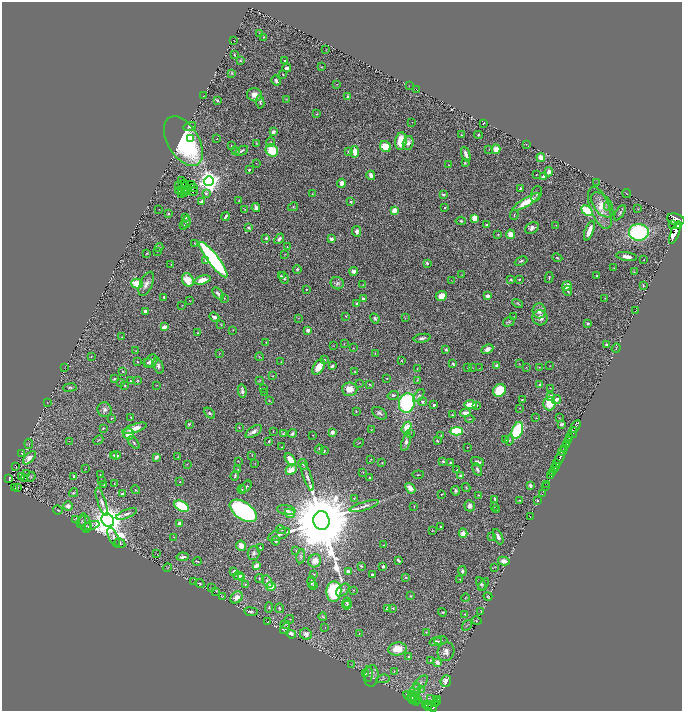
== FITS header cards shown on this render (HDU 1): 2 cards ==
NAXIS1  =                 1360
NAXIS2  =                 1417

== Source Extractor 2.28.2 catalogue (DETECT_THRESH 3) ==
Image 1360 x 1417 px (HDU 1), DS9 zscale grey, zoomed out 1/2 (1 PNG px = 2 x 2 image px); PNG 684 x 713 px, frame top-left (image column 1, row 1417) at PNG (2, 2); each listed source drawn as its Kron ellipse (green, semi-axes under 4 px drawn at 4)
Background 0.655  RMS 0.024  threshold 0.0709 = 3 sigma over >= 5 px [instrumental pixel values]
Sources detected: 542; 38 cannot appear on this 1/2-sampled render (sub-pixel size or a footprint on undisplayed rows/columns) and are neither listed nor drawn; of the other 504, the 500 brightest by FLUX_AUTO listed and drawn (4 fainter detections omitted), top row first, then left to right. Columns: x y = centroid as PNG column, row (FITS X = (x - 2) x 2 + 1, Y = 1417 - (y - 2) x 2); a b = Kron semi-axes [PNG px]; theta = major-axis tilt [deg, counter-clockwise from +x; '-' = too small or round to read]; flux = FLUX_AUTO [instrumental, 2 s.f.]
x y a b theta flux
259 33 2 2 - 4
264 37 2 2 - 4
234 40 3 2 - 1.3
326 49 2 2 - 1.6
234 55 3 2 - 4.9
240 61 4 3 - 4.3
285 61 3 2 - 6.3
322 67 3 3 - 3
287 68 4 3 - 15
232 73 4 4 - 5.8
283 75 3 2 - 2.9
276 81 5 3 - 13
337 84 3 1 - 1.6
409 86 3 2 - 1.3
417 90 3 1 - 1.4
255 95 7 6 - 37
203 96 2 1 - 1.5
348 97 4 3 - 13
286 99 4 3 - 3.7
217 100 3 2 - 7.4
260 102 6 3 -83 8.6
317 114 3 3 - 3.7
412 122 2 1 - 1.7
483 123 2 2 - 6.7
190 127 6 4 16 16
273 132 4 3 - 18
461 135 2 2 - 4.5
478 135 4 4 - 7
191 138 3 3 - 40
217 139 2 2 - 1.9
183 141 27 15 -59 620
401 141 8 5 81 130
271 142 4 3 - 5.6
408 143 7 5 74 28
257 144 2 2 - 2.3
526 144 2 1 - 1.1
231 145 2 1 - 1.5
385 146 6 5 - 90
489 149 2 1 - 1.6
496 149 5 4 - 43
272 150 6 5 - 160
235 151 3 2 - 8.1
241 151 7 2 29 9.5
349 151 4 3 - 4.3
355 152 6 4 -84 67
466 154 7 3 -70 22
541 158 4 3 - 52
465 162 4 3 - 5.1
256 163 2 1 - 1.5
449 165 2 2 - 1.7
249 170 2 2 - 15
549 172 5 3 - 16
371 175 4 3 - 31
536 175 2 1 - 1.5
543 177 4 3 - 25
182 180 2 1 - 2
209 181 5 5 - 3500
185 183 2 1 - 4
342 183 4 4 - 25
597 183 3 1 - 1.7
191 184 2 1 - 2.7
179 185 3 1 - 1.7
183 185 3 1 - 1.7
194 187 3 1 - 2.1
520 188 4 3 - 5.7
184 189 3 2 - 1.2
179 190 2 1 - 1.3
187 190 4 1 - 4.5
185 191 2 1 - 3.8
182 192 2 2 - 4
193 192 2 1 - 1.3
182 193 2 1 - 2.9
184 193 3 2 - 5.5
206 193 3 3 - 9.7
627 193 4 2 - 2.3
312 194 3 2 - 2.5
443 194 4 2 - 7.1
536 194 8 5 71 14
239 200 3 2 - 3
202 202 3 3 - 31
351 202 3 3 - 7
526 202 16 4 30 85
602 205 15 8 -52 58
608 206 5 4 - 8.4
293 207 5 4 - 6.1
445 207 3 3 - 6.1
256 208 4 3 - 15
600 208 22 9 -69 72
159 209 2 1 - 1.4
638 209 2 2 - 2
245 210 4 3 - 3.3
394 211 3 3 - 74
587 211 6 4 -43 210
620 213 8 3 57 9.2
169 214 3 2 - 5
514 215 5 2 - 3.2
226 216 4 2 - 11
186 218 3 2 - 3.8
475 218 3 3 - 79
676 219 9 5 -14 280
461 221 5 3 - 8
186 222 6 4 73 9.8
183 225 3 2 - 3.1
487 225 3 2 - 5.9
556 225 2 1 - 2.2
673 225 3 1 - 140
679 226 3 2 - 470
249 228 4 3 - 8.2
532 228 7 5 30 20
357 231 5 4 - 18
589 231 10 3 69 55
639 232 10 8 1 630
675 233 12 3 70 1800
498 234 3 3 - 3.3
510 234 4 4 - 43
266 238 4 3 - 8.8
279 239 6 3 48 15
331 239 4 3 - 20
195 243 4 2 - 3
159 247 4 2 - 3.7
287 247 3 2 - 1.9
158 251 2 2 - 4.6
147 253 3 2 - 4.4
285 254 3 2 - 2.6
627 257 10 4 -8 31
557 258 5 3 - 5.7
213 260 22 5 -52 930
644 260 2 1 - 1.8
206 261 3 2 - 22
521 261 6 4 24 8.4
427 263 2 2 - 11
171 264 3 2 - 2.2
614 268 2 2 - 1.8
297 269 4 3 - 8.9
353 271 4 4 - 21
634 272 3 3 - 3.2
462 275 2 2 - 1.3
281 276 4 2 - 6.3
597 276 3 2 - 6.6
284 278 6 3 -70 10
549 278 5 2 - 4.2
519 279 2 2 - 4.2
188 280 7 5 -61 89
202 280 8 4 14 71
451 280 3 1 - 1.2
511 280 4 3 - 4.2
337 283 7 6 - 14
137 284 6 4 -17 100
146 284 13 6 66 26
363 285 2 1 - 1.4
643 285 3 2 - 3.3
567 286 5 3 - 72
306 289 3 2 - 3.4
568 291 5 3 - 7.2
218 294 7 3 -50 17
441 296 6 5 - 63
487 296 3 3 - 28
164 297 3 2 - 6
224 298 3 3 - 2.8
605 298 3 2 - 2.8
363 299 4 3 - 16
190 301 2 2 - 1.4
357 304 3 3 - 15
518 304 6 2 -30 5
182 305 4 2 - 2.4
145 311 3 3 - 19
539 311 7 6 - 32
636 311 2 1 - 1.1
346 316 3 3 - 3.2
214 317 5 3 - 18
513 317 2 1 - 1.8
299 318 2 1 - 1.5
375 318 5 3 - 9.8
405 318 3 2 - 2.3
540 318 7 7 - 33
509 322 6 4 16 7.9
588 323 3 3 - 8.5
221 325 3 2 - 3.4
164 327 4 3 - 44
233 330 3 2 - 2
308 330 3 3 - 27
197 333 3 2 - 3.4
122 337 3 2 - 2.3
422 338 8 3 9 15
266 342 2 1 - 2.9
344 344 2 2 - 2.7
607 345 4 2 - 9.4
333 346 3 2 - 2.2
353 348 2 2 - 2
616 348 5 2 - 2.3
446 349 4 3 - 6.4
487 349 6 4 27 23
136 351 2 1 - 1.3
219 353 2 2 - 1.7
375 353 4 1 - 1.3
91 356 2 2 - 1.9
259 357 4 3 - 4.6
324 360 3 3 - 5.5
401 360 2 1 - 2.2
151 361 8 5 41 24
138 362 3 2 - 3.8
148 362 3 3 - 5.6
281 362 2 2 - 1.8
453 364 4 3 - 6.3
519 364 3 2 - 2
158 366 8 5 -69 17
332 366 4 2 - 12
497 366 3 3 - 21
550 366 2 1 - 2
65 367 2 1 - 1.7
319 367 8 5 59 54
467 367 2 2 - 2.6
472 367 2 1 - 1.1
526 367 2 2 - 2.1
539 367 3 2 - 2.6
480 368 2 1 - 1.1
417 369 2 2 - 2
123 371 3 3 - 3.5
355 372 3 3 - 4
273 376 2 2 - 2.4
387 378 2 2 - 2.6
114 379 3 3 - 6.5
138 380 3 2 - 3.5
260 380 4 2 - 2.6
417 380 3 2 - 3.4
130 381 2 2 - 3.1
120 382 3 2 - 3
360 383 3 2 - 1.7
370 384 3 2 - 3.4
157 385 2 2 - 1.7
540 385 2 2 - 31
125 386 2 2 - 3.4
70 388 7 4 9 8.1
263 388 2 2 - 4.8
550 388 3 2 - 2.1
350 389 7 6 - 59
499 390 7 6 - 150
242 391 6 3 -79 15
265 392 2 1 - 1.2
393 395 6 4 18 10
419 396 7 4 54 9.8
551 397 3 3 - 43
556 399 5 3 - 21
522 400 3 2 - 4
269 401 3 2 - 2.6
47 402 2 1 - 1.4
423 402 4 3 - 9.5
407 403 10 8 75 610
549 404 7 6 - 110
434 405 2 2 - 19
470 405 6 3 -2 69
476 405 4 3 - 8
520 408 2 2 - 1.5
104 410 7 7 - 18
356 411 2 2 - 3.2
209 413 6 4 -42 9.3
379 413 8 5 -35 14
465 413 5 3 - 33
452 415 3 3 - 5.5
131 417 3 3 - 4.3
111 418 3 2 - 2.6
536 418 2 1 - 2
559 418 3 2 - 2.1
470 419 4 2 - 3.6
189 424 3 3 - 7.1
561 424 3 3 - 10
239 427 3 2 - 3.2
406 427 6 4 59 55
575 427 7 3 60 1000
103 428 3 3 - 4.1
135 428 12 4 19 51
372 430 3 2 - 2.1
517 430 9 5 69 390
254 431 9 4 35 22
273 431 3 2 - 1.8
456 431 6 4 3 220
292 433 5 4 - 13
332 433 2 2 - 63
410 433 3 2 - 3.2
573 433 6 2 65 830
129 434 6 5 - 56
283 434 4 3 - 5.6
313 435 2 1 - 2.2
441 435 2 2 - 2.3
570 438 3 2 - 100
506 439 4 3 - 12
98 440 5 2 - 3
509 440 5 2 - 5.4
69 441 2 1 - 1.4
269 441 3 2 - 5
437 441 3 2 - 4.3
568 441 3 1 - 75
406 442 9 4 70 16
134 443 7 3 -53 7.2
359 443 5 2 - 2.8
29 444 5 2 - 3.6
567 444 4 3 - 450
282 447 3 1 - 1.9
467 447 2 2 - 2.6
565 448 3 2 - 230
319 449 4 3 - 7.8
324 451 4 2 - 5.1
562 451 4 3 - 790
22 453 3 2 - 3.4
114 455 3 2 - 3.6
116 455 4 3 - 9.5
252 455 3 2 - 1.9
156 457 4 3 - 17
178 457 3 2 - 2.2
560 457 7 2 64 1300
29 458 8 4 47 41
290 459 7 4 -47 66
371 459 2 2 - 4
238 461 2 2 - 2.1
443 461 4 3 - 7
478 462 7 3 -19 16
382 463 4 2 - 2.8
450 463 3 2 - 6.6
557 463 2 2 - 440
187 464 2 2 - 1.9
255 464 3 2 - 1.7
303 464 5 4 - 6.7
16 466 4 1 - 2.6
555 467 3 2 - 540
85 469 3 2 - 2
554 469 2 2 - 270
238 470 2 2 - 3.8
291 470 6 5 - 57
457 470 3 2 - 1.5
477 470 7 4 -66 13
363 472 3 2 - 1.8
553 472 3 1 - 160
27 474 3 2 - 4.5
100 475 2 1 - 1.6
418 475 5 2 - 3.9
74 476 3 3 - 7.2
235 476 5 3 - 7.7
461 476 2 2 - 81
551 476 2 2 - 100
22 477 2 1 - 1.6
31 477 5 4 - 5
307 477 15 3 -70 20
9 478 2 2 - 37
24 478 2 1 - 1.1
370 478 4 3 - 5.5
102 480 3 2 - 2.8
180 482 2 2 - 3.2
114 483 2 1 - 1.6
104 484 2 2 - 3.3
547 485 2 1 - 13
530 486 4 3 - 13
15 487 2 1 - 1.1
18 487 2 1 - 2.2
246 487 7 3 49 7.6
466 487 4 3 - 3.9
546 487 2 1 - 4.5
410 488 6 4 -51 42
242 489 4 3 - 4.7
136 490 4 3 - 6
456 491 5 4 - 9.5
73 493 4 4 - 6.2
122 494 2 2 - 26
442 494 4 2 - 2.7
542 494 3 1 - 10
479 495 2 2 - 4
354 499 4 3 - 5.9
495 499 3 2 - 6.4
520 500 4 3 - 4
538 500 3 2 - 4.5
102 502 15 4 -71 23
68 506 5 4 - 24
181 506 7 5 -28 220
364 506 15 3 17 23
470 506 5 5 - 23
494 506 3 2 - 3
414 507 2 1 - 1.5
58 510 5 2 - 3
286 510 9 4 -9 17
496 510 3 2 - 2.5
243 511 15 8 -34 820
290 513 5 4 - 37
126 514 11 3 22 15
530 516 2 1 - 1.2
76 520 3 2 - 2.7
108 520 7 6 - 13000
321 521 9 8 - 97000
81 522 6 4 64 7.4
85 523 10 5 -76 13
179 523 3 3 - 25
90 526 9 3 17 8.9
89 527 3 3 - 4.4
440 527 2 2 - 6.5
281 530 5 2 - 3.3
432 530 3 2 - 2.4
463 533 4 4 - 27
279 535 12 5 22 19
174 537 2 1 - 1.2
492 537 4 2 - 3.5
498 537 8 4 -64 19
114 538 11 4 -65 18
276 541 4 4 - 7.1
120 543 6 3 -31 5.6
383 545 3 2 - 2.9
241 546 5 4 - 25
260 548 3 2 - 5.9
296 551 2 2 - 1.5
254 553 7 6 - 13
157 554 2 1 - 1.4
301 556 7 4 81 8.2
182 557 6 3 9 16
398 560 4 2 - 8.5
197 561 4 2 - 5.3
315 561 7 6 - 39
504 561 6 4 -12 32
256 565 4 2 - 62
361 566 4 2 - 6.3
383 566 4 3 - 11
495 567 4 2 - 2.7
168 568 4 2 - 2.5
234 571 4 3 - 11
462 571 5 3 - 9.9
348 572 4 3 - 18
314 574 3 2 - 1.9
372 575 3 2 - 11
238 576 5 4 - 14
242 577 4 3 - 64
406 577 3 3 - 3.7
259 578 5 3 - 5
460 579 3 2 - 2
194 582 2 1 - 1.2
268 582 7 4 -62 15
311 582 6 3 -78 11
200 583 5 3 - 5.4
245 584 4 3 - 4.8
481 584 7 3 -62 8.2
484 584 7 3 55 6.2
313 586 3 2 - 2.8
271 587 4 3 - 64
212 588 3 2 - 2.3
343 590 8 5 46 14
353 590 3 2 - 1.8
216 591 2 1 - 1.4
334 591 10 7 85 370
223 596 4 3 - 3.3
410 596 2 2 - 3.1
488 596 4 2 - 4.8
237 597 7 5 44 49
465 598 4 3 - 4.2
347 602 5 4 - 8.7
347 605 5 4 - 7.7
269 607 5 3 - 8.2
279 608 5 3 - 5.7
393 608 4 3 - 4.2
388 609 4 3 - 18
251 612 7 4 -7 11
442 612 4 4 - 5.7
481 612 3 2 - 2.3
465 614 3 2 - 3.7
323 617 4 2 - 4.6
290 619 4 2 - 2.5
477 621 5 2 - 3.2
268 622 3 1 - 1
285 624 5 2 - 4.2
467 625 6 2 55 4
325 627 2 1 - 1.7
285 629 6 3 54 5.6
426 632 2 2 - 3.8
359 633 3 2 - 2.5
291 634 5 4 - 35
306 634 6 5 - 28
441 640 7 2 8 4.9
436 642 6 3 16 17
397 649 9 6 10 97
446 652 9 8 - 33
409 656 3 2 - 5.9
431 660 3 3 - 6
437 662 3 2 - 42
351 665 3 1 - 1.2
394 671 3 2 - 2
365 674 3 2 - 3
368 674 8 2 89 4.6
371 676 11 7 85 24
383 679 6 2 12 3.8
446 681 6 5 - 37
420 683 9 5 41 20
421 690 3 2 - 3.2
414 692 10 5 61 24
409 696 7 4 -29 8.3
413 697 6 4 80 8.2
416 697 4 3 - 6.6
417 699 3 3 - 3.7
430 699 4 3 - 4.9
437 699 2 2 - 34
415 700 5 3 - 6.3
437 701 2 1 - 75
435 704 2 2 - 82
425 705 4 3 - 66
428 705 2 1 - 84
433 707 5 3 - 420
429 708 3 2 - 150
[4 fainter detections neither listed nor drawn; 38 sub-pixel or undisplayed-footprint detections neither listed nor drawn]